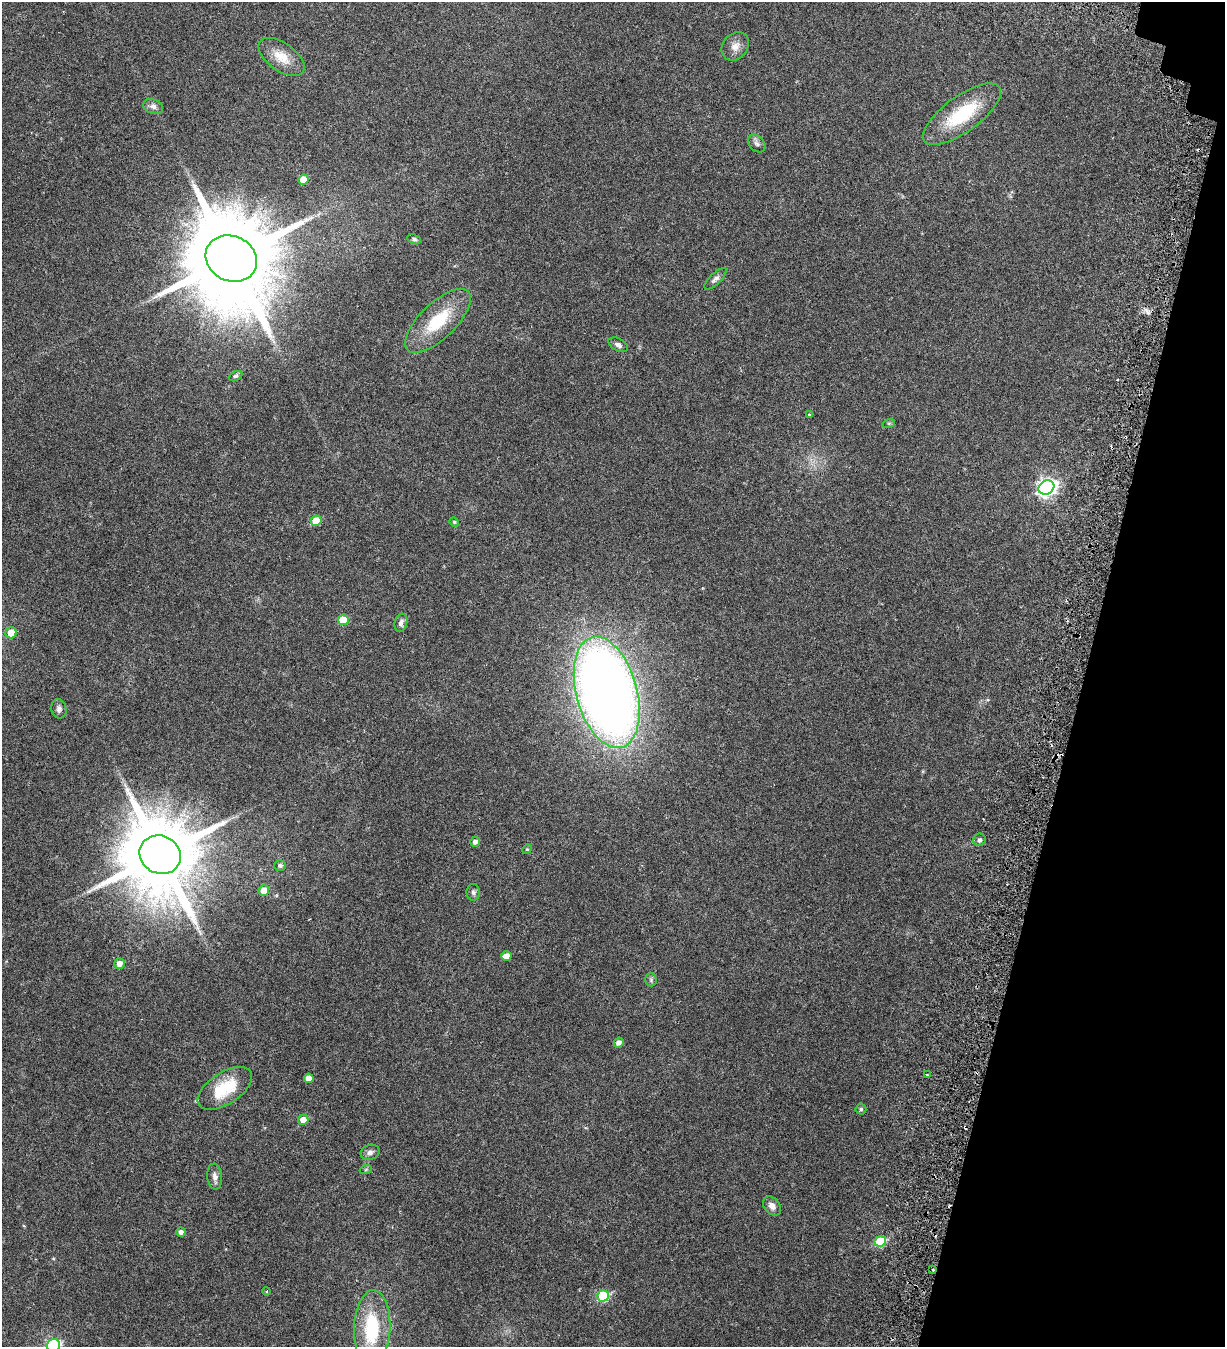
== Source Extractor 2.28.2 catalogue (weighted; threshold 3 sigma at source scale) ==
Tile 8 of 4 x 4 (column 4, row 2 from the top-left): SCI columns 4062-5284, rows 2797-4141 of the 5817 x 5693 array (HDU 1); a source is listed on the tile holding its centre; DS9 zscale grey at full resolution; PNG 1227 x 1349 px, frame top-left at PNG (2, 2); each listed source drawn as its Kron ellipse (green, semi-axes under 4 px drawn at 4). Shown black and unused: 12% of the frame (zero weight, under 3 of 6 exposures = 11% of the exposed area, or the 3 px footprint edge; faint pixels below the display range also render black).
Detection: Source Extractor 2.28.2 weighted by HDU 2 'WHT'; one run over the whole footprint, this tile lists its part. Background 0.0537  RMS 0.004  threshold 0.0162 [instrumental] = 3 sigma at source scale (4.09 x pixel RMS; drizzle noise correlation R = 1.36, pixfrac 0.8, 0.0396/0.0396 arcsec/px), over >= 5 px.
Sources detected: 53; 4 cosmic-ray / hot-pixel residue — neither listed nor drawn; the other 49 listed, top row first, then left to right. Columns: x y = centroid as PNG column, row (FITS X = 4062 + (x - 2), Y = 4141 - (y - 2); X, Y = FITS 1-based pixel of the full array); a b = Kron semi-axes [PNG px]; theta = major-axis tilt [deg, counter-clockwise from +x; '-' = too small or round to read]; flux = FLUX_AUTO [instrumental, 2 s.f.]
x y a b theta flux
735 46 15 12 50 2.8
282 57 26 14 -36 6.4
153 107 10 7 -20 1.4
962 114 46 18 36 20
757 143 10 7 -46 1.1
303 180 5 5 - 6.4
414 239 7 4 -23 0.69
231 258 26 22 -28 6400
715 279 14 5 44 1.2
438 321 42 18 44 15
618 345 10 6 -28 1.2
235 376 7 4 26 0.55
809 415 4 3 - 0.39
889 423 6 4 18 0.41
1046 487 8 7 - 120
316 521 5 5 - 8.2
454 522 5 4 - 0.37
343 620 5 5 - 8.9
401 623 9 6 75 1.3
11 633 6 5 - 4.9
607 692 57 30 -75 410
59 709 10 7 -79 1.2
979 840 6 6 - 0.86
475 842 5 5 - 1.3
527 849 5 4 - 0.34
160 855 21 19 -27 4200
280 866 6 5 - 0.89
264 890 5 5 - 3.8
473 892 8 6 90 0.91
506 956 5 4 - 2.5
119 963 5 5 - 2.2
651 980 7 5 -90 0.64
619 1043 5 4 - 1.7
927 1075 3 2 - 0.38
309 1078 5 4 - 3
225 1088 31 16 33 13
861 1109 5 5 - 0.56
303 1120 5 5 - 3.1
370 1152 9 7 22 1.4
366 1169 6 4 20 0.4
215 1176 13 7 -83 1.6
772 1206 10 7 -51 1.8
181 1232 4 4 - 1.2
880 1241 6 5 - 19
933 1270 3 2 - 0.32
267 1291 4 3 - 0.3
603 1296 6 5 - 24
372 1328 38 18 88 21
53 1345 7 6 - 59
Overlapping masked pixels (flux is a lower limit): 1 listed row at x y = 933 1270
Isophote crosses this tile's border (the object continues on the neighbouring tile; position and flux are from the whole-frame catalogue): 1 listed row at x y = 53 1345